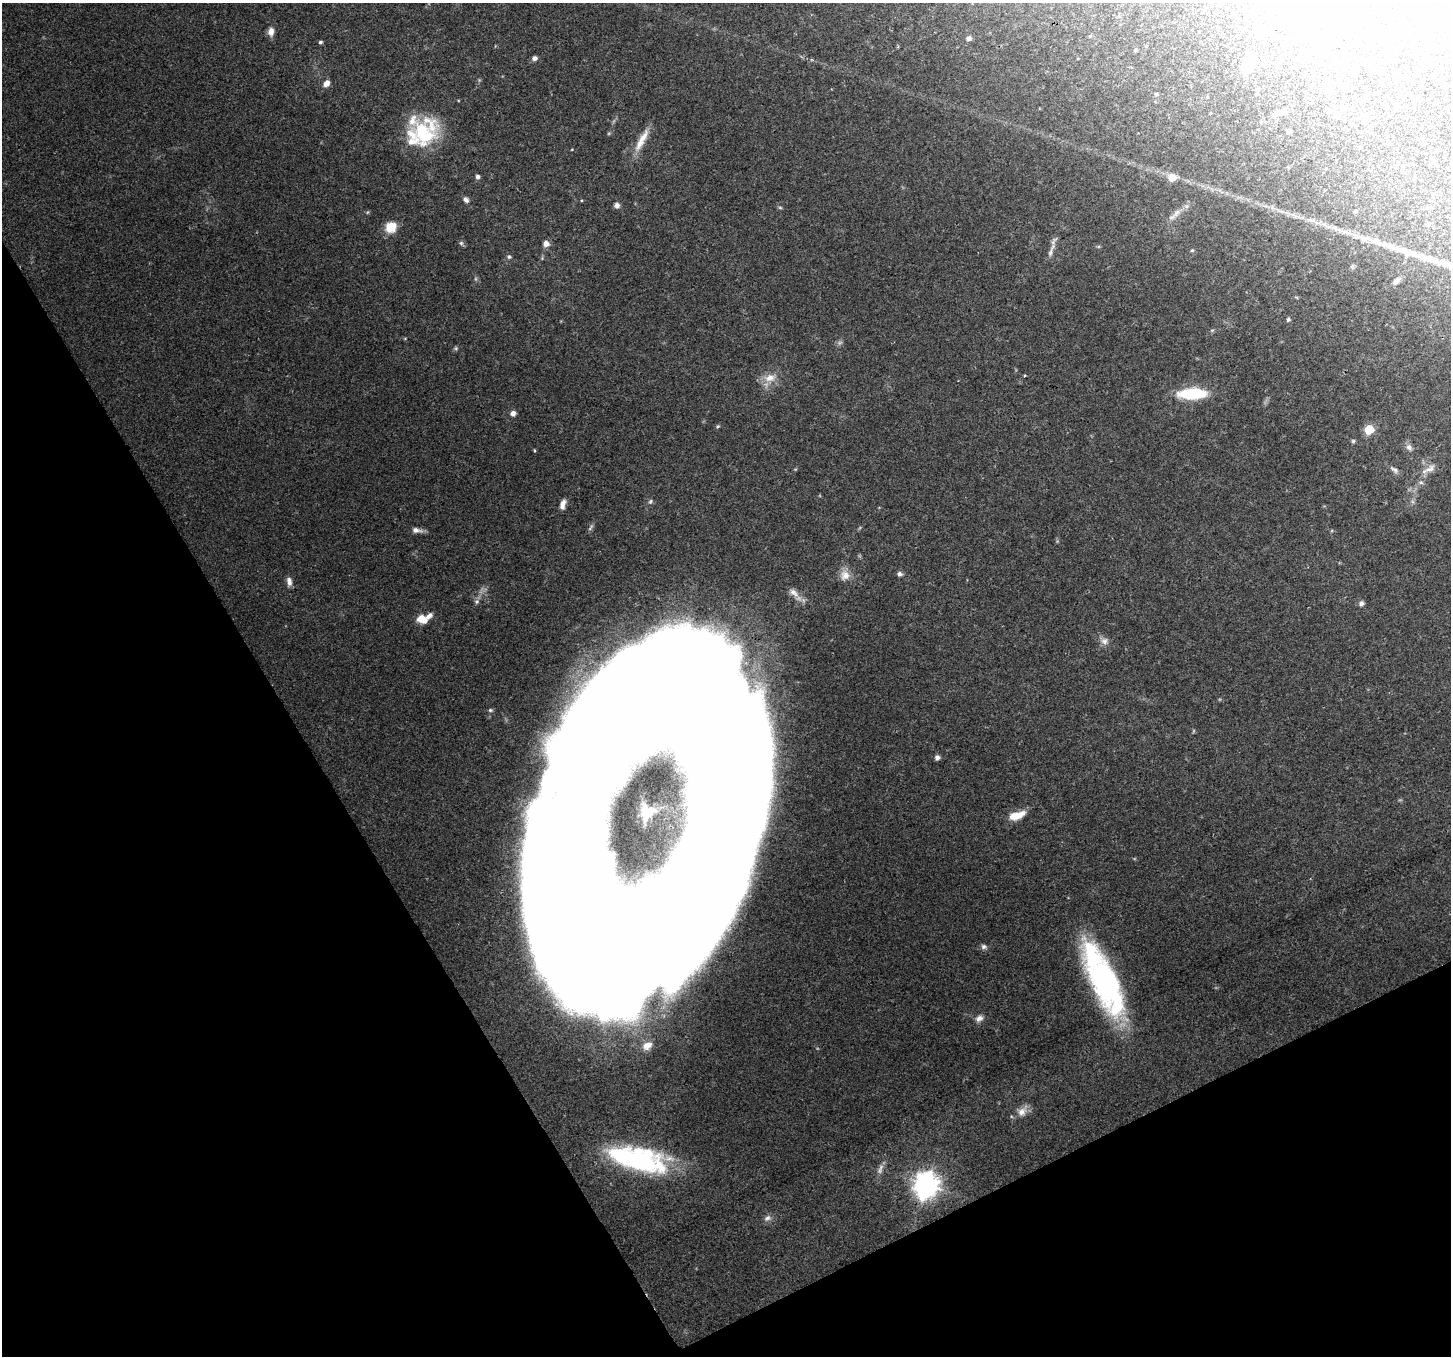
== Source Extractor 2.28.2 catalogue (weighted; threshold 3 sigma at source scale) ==
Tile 14 of 4 x 4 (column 2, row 4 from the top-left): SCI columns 1452-2900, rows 164-1517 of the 5797 x 5684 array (HDU 1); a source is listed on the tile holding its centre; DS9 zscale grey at full resolution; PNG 1453 x 1358 px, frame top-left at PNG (2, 3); no overlay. Shown black and unused: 27% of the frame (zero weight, under 2 of 3 exposures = <1% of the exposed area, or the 3 px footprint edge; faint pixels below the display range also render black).
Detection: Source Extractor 2.28.2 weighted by HDU 2 'WHT'; one run over the whole footprint, this tile lists its part. Background 0.069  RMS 0.0054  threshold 0.0243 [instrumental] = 3 sigma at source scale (4.5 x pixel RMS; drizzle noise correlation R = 1.50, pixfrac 1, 0.0396/0.0396 arcsec/px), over >= 5 px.
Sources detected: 102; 1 too faint to see at this stretch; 11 inside a brighter object's white glare — not listed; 7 inside a brighter listed object's ellipse — not listed separately; the other 83 listed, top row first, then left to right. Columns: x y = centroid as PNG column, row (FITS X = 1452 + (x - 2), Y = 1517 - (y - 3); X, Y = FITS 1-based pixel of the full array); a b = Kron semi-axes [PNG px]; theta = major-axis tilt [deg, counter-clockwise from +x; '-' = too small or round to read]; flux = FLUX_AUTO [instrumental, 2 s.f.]
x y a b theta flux
1261 8 6 5 - 1.1
1308 15 9 8 - 2.4
271 31 9 7 85 3.7
969 38 6 5 - 1.8
320 42 5 4 - 0.91
1135 50 4 4 - 0.74
1394 51 4 4 - 0.99
534 58 6 5 - 2
1310 59 6 3 70 0.59
1249 63 20 13 50 8
1370 64 7 5 62 1.2
1433 76 4 3 - 0.58
1329 82 7 6 - 2.4
326 84 7 6 - 4
1345 86 5 3 - 0.52
1257 89 6 4 -42 0.79
1156 94 5 4 - 0.76
1210 113 5 3 - 0.38
1281 113 8 6 -50 1.4
1275 114 7 6 - 1.4
1337 115 6 6 - 1.6
1365 121 7 7 - 2.5
1288 131 4 3 - 1.1
423 133 36 25 -57 32
640 143 27 10 56 8.3
478 177 4 4 - 1.8
1172 177 9 7 0 5.5
466 200 9 6 -51 1.9
617 205 6 6 - 2.3
780 207 6 4 -2 0.7
1355 211 5 4 - 0.96
1176 213 15 7 52 3.5
1310 220 9 4 -1 1.6
1428 225 5 5 - 0.86
391 227 13 12 - 8.9
1335 228 15 5 -23 3.2
1364 238 19 8 -12 5.1
461 243 6 6 - 1.1
546 244 7 7 - 2.8
1192 250 5 4 - 0.59
1050 252 13 6 70 2.4
509 257 6 5 - 1.1
1352 267 6 4 -47 0.83
1396 281 8 5 39 2.2
1288 320 6 5 - 0.88
1212 330 6 3 18 0.65
456 348 6 5 - 0.8
1025 375 3 2 - 0.69
770 378 16 10 12 6.7
1192 394 35 12 2 24
513 413 5 5 - 3
718 426 5 4 - 0.69
1369 429 5 5 - 27
1353 441 5 5 - 0.83
1409 447 10 7 -49 2.2
534 450 4 3 - 0.54
1430 469 17 9 31 4.4
1394 470 13 6 -33 1.9
1421 482 6 5 - 1.2
650 501 6 5 - 0.96
563 504 12 6 72 3.3
416 530 14 6 -8 3
899 574 7 6 - 1.5
845 575 15 13 73 5.6
289 582 11 6 -82 2.8
794 593 16 8 -41 3.5
477 601 7 7 - 1.5
1361 603 7 6 - 1.6
422 619 11 8 -18 8.2
1104 641 10 10 - 3.1
490 710 5 4 - 0.95
937 757 4 4 - 2.1
1016 815 20 8 18 8.5
564 845 262 53 83 1200
984 947 7 7 - 1.6
1106 983 70 28 -66 120
979 1018 11 8 27 2.7
647 1046 13 9 29 4.7
1022 1111 17 11 47 4.8
636 1161 73 24 -15 83
880 1169 16 6 71 3
926 1185 10 9 - 500
767 1218 10 8 31 2.4
Overlapping masked pixels (flux is a lower limit): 1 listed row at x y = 564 845